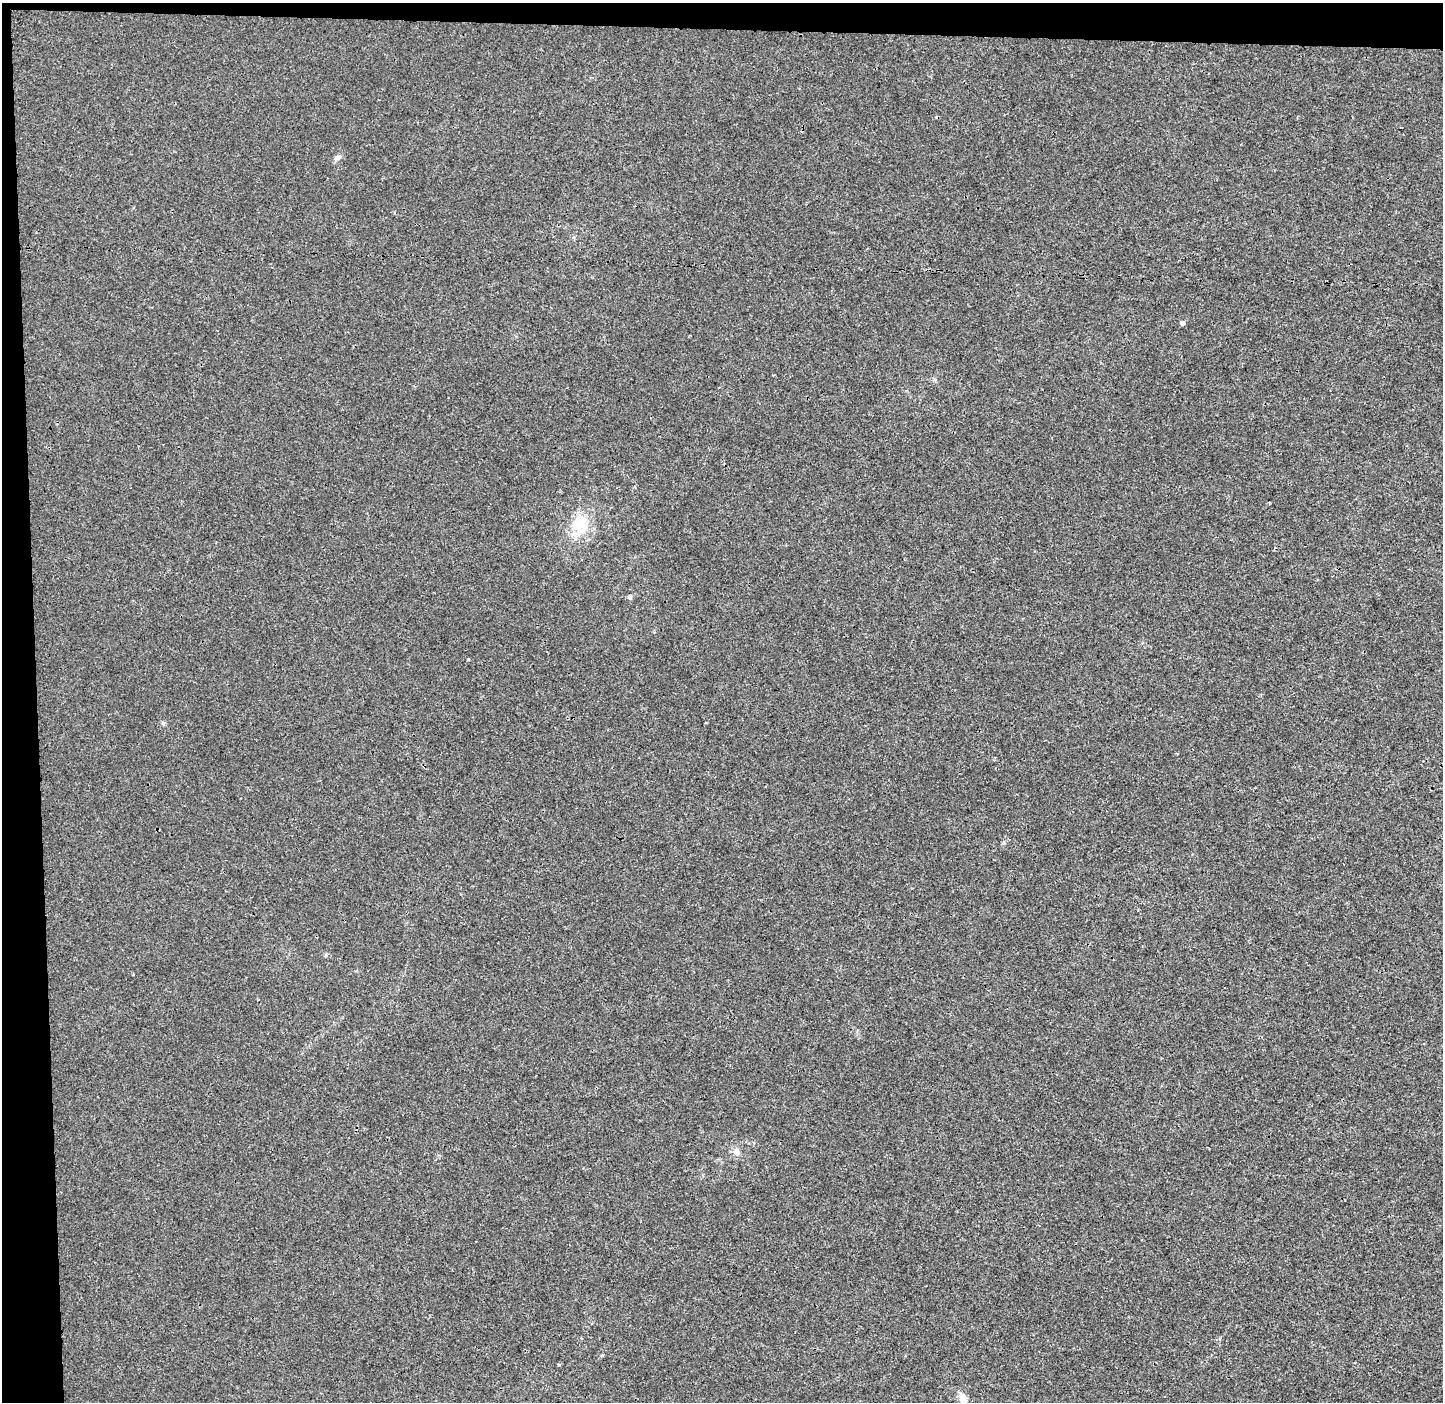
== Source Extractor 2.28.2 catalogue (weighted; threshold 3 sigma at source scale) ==
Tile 1 of 3 x 3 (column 1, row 1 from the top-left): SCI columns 72-1512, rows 2808-4207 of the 4465 x 4207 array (HDU 1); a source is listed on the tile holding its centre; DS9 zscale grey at full resolution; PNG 1445 x 1404 px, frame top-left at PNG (2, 3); no overlay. Shown black and unused: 4% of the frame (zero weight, under 3 of 4 exposures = <1% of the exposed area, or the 3 px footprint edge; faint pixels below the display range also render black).
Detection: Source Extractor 2.28.2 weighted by HDU 2 'WHT'; one run over the whole footprint, this tile lists its part. Background 6.43e-04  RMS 0.0028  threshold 0.0126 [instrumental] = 3 sigma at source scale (4.5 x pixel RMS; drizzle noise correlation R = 1.50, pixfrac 1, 0.0396/0.0396 arcsec/px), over >= 5 px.
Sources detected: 7; all 7 listed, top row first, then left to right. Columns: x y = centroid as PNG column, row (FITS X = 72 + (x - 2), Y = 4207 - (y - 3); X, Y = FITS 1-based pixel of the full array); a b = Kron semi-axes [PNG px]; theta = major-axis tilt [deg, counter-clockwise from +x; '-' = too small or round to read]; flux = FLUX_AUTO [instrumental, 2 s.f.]
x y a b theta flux
338 157 10 6 25 0.97
1182 323 4 4 - 1.2
580 524 28 26 72 9.4
630 597 7 6 - 0.6
163 723 6 4 -19 0.41
737 1152 8 8 - 1.6
963 1399 18 9 -77 2.5
Isophote crosses this tile's border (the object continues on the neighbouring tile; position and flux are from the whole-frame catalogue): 1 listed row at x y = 963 1399